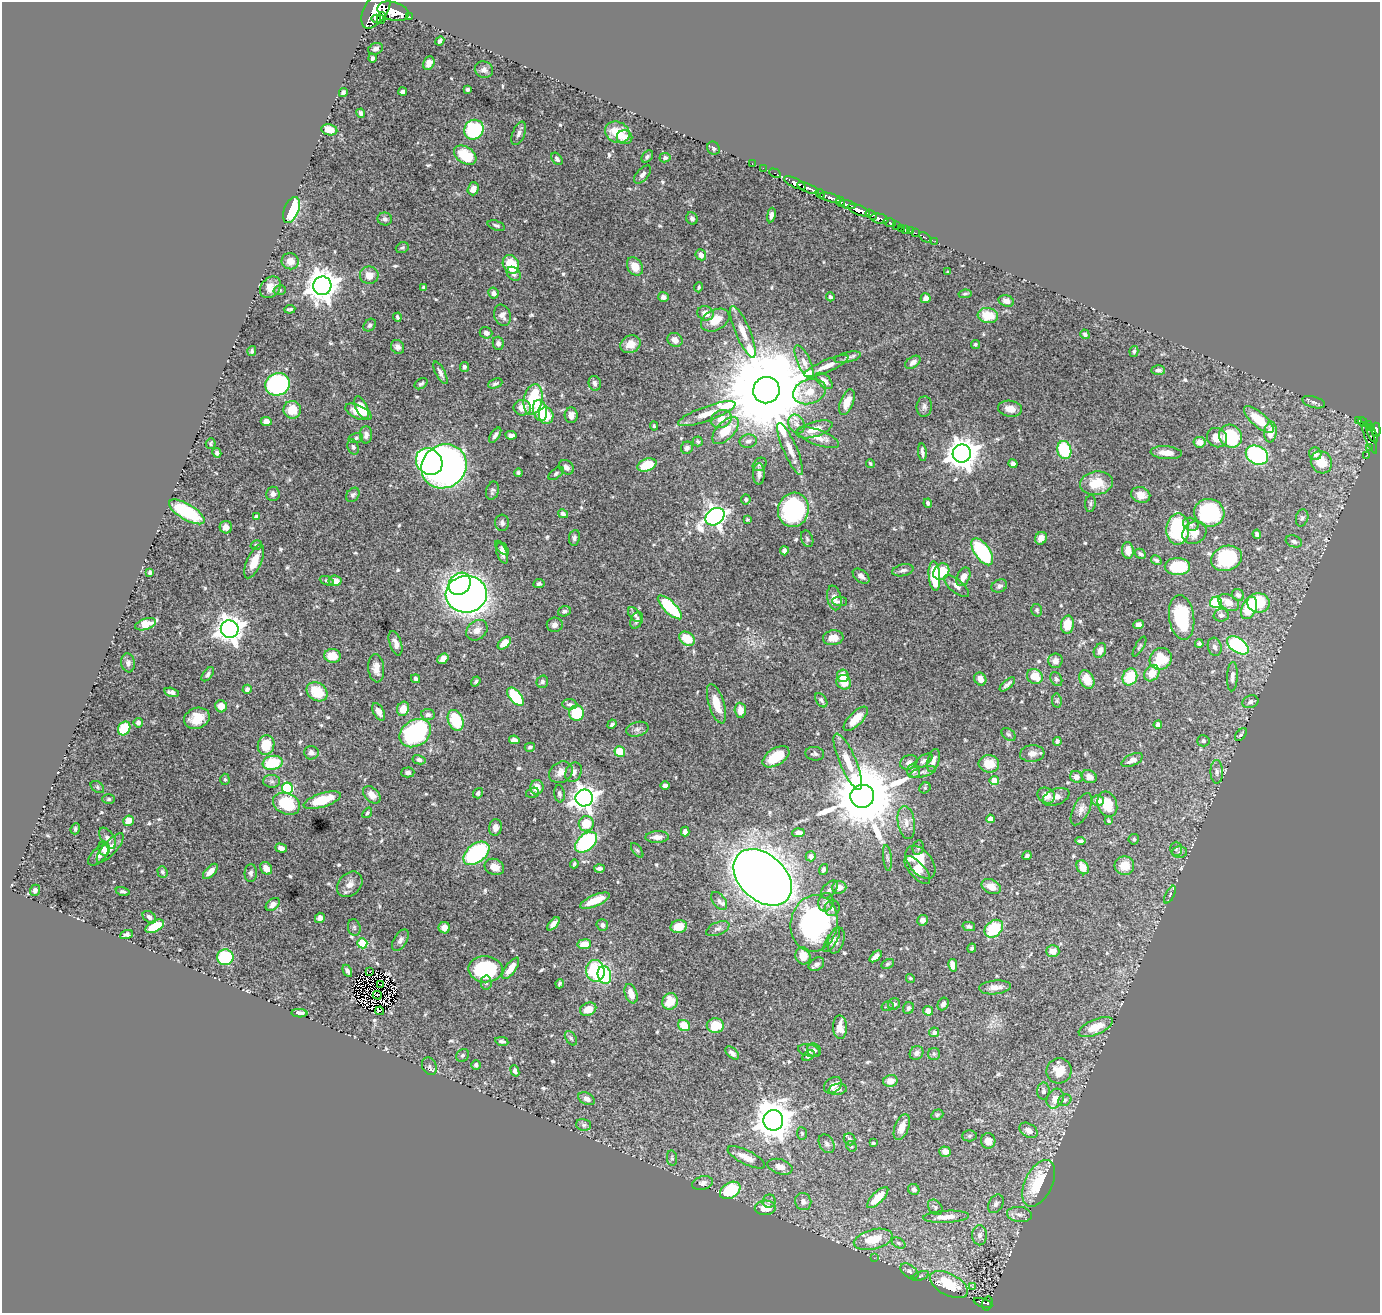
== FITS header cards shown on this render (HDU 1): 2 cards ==
NAXIS1  =                 1378
NAXIS2  =                 1311

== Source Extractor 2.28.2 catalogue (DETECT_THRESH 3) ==
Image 1378 x 1311 px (HDU 1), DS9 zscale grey, 1 PNG px = 1 image px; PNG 1382 x 1315 px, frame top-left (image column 1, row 1311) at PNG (2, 2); each listed source drawn as its Kron ellipse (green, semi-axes under 4 px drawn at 4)
Background 1.01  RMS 0.015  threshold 0.0455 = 3 sigma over >= 5 px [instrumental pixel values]
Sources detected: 619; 3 with non-positive FLUX_AUTO (blend fragments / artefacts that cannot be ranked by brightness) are neither listed nor drawn; of the other 616, the 500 brightest by FLUX_AUTO listed and drawn (116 fainter detections omitted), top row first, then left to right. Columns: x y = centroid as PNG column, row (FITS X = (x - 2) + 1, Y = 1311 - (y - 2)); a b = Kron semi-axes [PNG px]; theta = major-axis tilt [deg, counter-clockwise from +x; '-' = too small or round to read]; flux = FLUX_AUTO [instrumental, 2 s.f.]
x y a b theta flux
376 10 21 11 58 4400
393 11 16 9 -14 2600
409 17 3 2 - 63
382 18 6 3 71 300
376 19 5 2 - 210
440 41 5 4 - 3.3
375 49 7 5 18 3.5
372 58 4 3 - 1.9
429 63 7 5 66 5.8
484 70 9 8 - 4.7
467 89 4 3 - 2
403 91 4 3 - 2.6
343 92 4 3 - 2.5
361 113 4 4 - 2.7
329 130 8 5 -10 19
474 130 10 9 - 95
617 132 13 10 -23 21
519 133 12 6 68 4.1
624 137 8 7 - 7.1
713 148 7 6 - 2.5
465 155 12 8 -34 43
647 156 7 5 51 2.1
665 158 5 4 - 2.1
557 159 7 4 -52 2.7
752 164 3 2 - 24
763 168 2 2 - 12
775 173 6 3 -28 36
643 174 11 5 48 4.2
795 183 12 4 -26 1300
808 188 12 4 -23 1100
473 189 6 5 - 7.9
820 194 5 3 - 91
830 198 11 3 -15 540
840 202 5 4 - 290
848 204 8 3 -16 470
291 210 14 7 69 63
859 210 11 5 -21 1700
771 215 7 4 79 3.6
871 215 6 4 -34 300
692 218 6 5 - 3.1
385 219 7 6 - 3.3
879 219 9 5 -13 1000
890 223 6 3 -19 210
496 225 9 4 -18 2.5
897 226 3 2 - 61
901 229 3 2 - 16
905 229 3 3 - 32
910 231 2 2 - 10
916 233 3 2 - 25
925 237 6 2 -34 14
935 241 2 2 - 6.9
402 248 7 5 23 2.2
701 255 6 5 - 5.6
290 261 8 8 - 11
511 264 10 7 -62 36
635 266 10 7 -58 14
948 272 3 3 - 2
514 274 8 6 -44 4.4
369 275 9 8 - 11
322 286 9 9 - 1700
270 287 12 9 48 9.8
424 287 4 4 - 1.9
699 287 5 3 - 1.6
280 290 6 5 - 2
493 293 5 5 - 4.2
965 294 6 4 9 1.8
663 297 5 5 - 4.5
830 297 4 4 - 2.6
926 298 5 5 - 4.6
1006 301 8 5 -17 5.8
290 309 5 3 - 2.1
706 313 8 7 - 8.8
502 315 11 8 -70 6.3
988 315 10 7 -7 27
397 317 4 3 - 1.7
715 320 15 10 28 17
370 325 7 5 45 2.3
743 332 27 7 -67 14
486 333 6 5 - 4.4
1085 334 5 4 - 2.8
675 340 8 6 -32 6.3
498 343 7 5 -76 3.8
630 344 10 8 25 11
975 344 4 4 - 1.6
398 347 7 6 - 4
252 351 5 4 - 2.1
1134 351 5 4 - 1.9
848 357 13 5 13 3.9
804 362 18 6 -66 7.2
913 362 8 5 35 5.2
826 366 24 6 23 11
464 367 5 4 - 3
1158 370 7 5 -2 3.2
440 373 12 4 -62 4.3
824 381 10 6 -44 7.8
495 383 7 4 21 2.5
595 383 7 6 - 3.8
277 384 12 11 - 190
421 384 7 5 32 2.3
766 390 13 13 - 29000
809 391 17 12 20 16
533 399 15 9 79 58
847 402 13 6 67 14
1314 402 11 5 -16 3.3
924 406 10 7 83 4.2
362 408 12 5 -66 22
522 408 8 8 - 11
1010 409 12 8 -8 8.2
292 410 9 8 - 21
540 410 10 7 -77 40
358 412 14 6 -24 15
707 414 30 7 20 14
571 415 8 6 -86 6.6
546 416 8 7 - 24
721 419 11 8 26 11
1259 420 18 7 -41 29
266 421 5 4 - 5.9
1358 421 3 3 - 65
1363 422 5 3 - 150
797 424 10 7 -65 6.1
1368 424 4 3 - 150
654 426 4 4 - 1.5
1371 427 4 2 - 69
814 429 18 7 17 12
725 430 17 8 46 26
1376 430 7 4 -85 370
1271 432 10 6 84 18
1372 434 9 4 -63 98
366 435 9 6 89 4.5
495 435 9 4 55 3.7
511 435 6 4 -7 3.9
1230 436 12 10 -48 72
818 437 22 7 -21 11
356 438 7 5 12 2
1217 438 10 9 - 13
1370 438 16 4 -68 160
698 441 5 5 - 1.8
748 441 9 6 11 3.9
1199 442 6 5 - 11
211 444 5 5 - 1.7
353 447 8 5 -70 2.4
687 448 6 6 - 4
1370 448 3 3 - 14
790 449 28 7 -66 13
1064 450 9 7 -75 57
922 452 9 3 -83 3.2
217 453 5 4 - 3
1166 453 16 6 -5 10
962 454 9 9 - 1600
1315 454 6 6 - 7.5
1257 455 12 9 -28 160
1367 455 3 2 - 5.3
429 462 14 12 -46 270
1321 462 11 10 - 23
760 464 8 6 41 2.6
870 464 4 3 - 1.7
1013 464 5 4 - 5.2
647 465 10 6 20 29
444 466 23 21 34 700
566 467 8 6 -42 4.6
518 473 4 3 - 1.8
556 473 9 4 38 2
759 474 11 6 90 4.6
1096 483 16 11 8 26
492 491 9 6 74 2.7
273 494 7 7 - 4
353 495 8 6 48 2.7
1141 495 10 8 -19 8.9
746 499 5 4 - 1.7
928 503 4 4 - 2.4
1090 503 8 5 83 2.1
793 510 17 15 74 150
187 512 20 8 -31 76
1209 513 15 14 - 100
563 514 5 4 - 2.6
257 517 4 4 - 6.3
715 517 10 8 35 580
1302 518 8 6 75 2.5
747 520 3 3 - 1.7
502 523 8 7 - 2.9
1191 524 8 6 -20 3.2
226 527 6 6 - 6.3
1178 529 15 11 88 88
1194 533 12 11 - 9.6
1257 534 4 4 - 3.2
574 538 8 5 82 2.8
1041 538 6 5 - 8
807 539 9 5 -68 2.2
1294 541 8 5 -20 2.9
256 545 6 4 15 1.9
502 548 9 4 -46 2.6
1128 550 8 6 -84 10
784 551 4 4 - 5
982 552 15 7 -55 110
502 553 11 5 -70 5.1
1140 554 6 4 -31 2.3
1226 558 16 12 19 74
1156 560 6 4 -32 2.3
254 561 18 7 66 19
1177 567 12 8 1 43
903 570 11 6 12 3.5
150 572 4 3 - 2.2
941 572 9 7 46 29
861 576 9 6 -39 4.6
934 576 15 5 -84 55
963 577 10 6 64 9.8
327 581 7 4 -20 1.9
335 581 6 5 - 10
460 584 12 10 51 130
539 584 5 4 - 2.4
956 586 15 6 -40 5.2
999 586 8 6 27 3.2
466 594 21 18 5 730
1238 595 6 5 - 3.7
834 598 12 7 -78 7.9
840 601 7 4 -3 1.9
1216 602 6 5 - 81
1229 602 11 7 -29 10
1258 603 11 9 -5 47
670 607 16 6 -44 79
1249 608 12 7 68 50
1037 610 6 5 - 2
564 611 6 5 - 2.5
635 615 8 5 -50 3.3
1221 615 7 6 - 3.3
1182 617 22 12 -82 66
637 620 8 6 64 3.6
146 624 11 5 18 24
555 625 8 7 - 4.5
1067 625 9 6 85 18
1139 625 5 4 - 5.4
230 629 9 9 - 1100
477 630 11 9 41 7.9
833 638 10 7 9 11
687 639 9 6 -35 23
396 643 13 6 -71 6.2
504 643 8 5 42 14
1199 644 4 4 - 1.8
1238 645 12 7 -35 100
1139 647 11 4 60 1.9
1215 647 9 7 -74 4.2
1100 651 8 5 63 6.7
333 656 8 7 - 18
443 659 6 4 38 6.5
1161 659 11 10 - 40
1055 661 7 7 - 5.4
128 663 9 7 -82 3.7
376 668 14 8 -84 11
1152 673 9 7 52 16
208 674 8 4 52 2.6
843 676 6 6 - 14
1035 676 8 7 - 20
1130 677 8 7 - 38
1232 677 15 5 87 5.7
416 679 4 4 - 2.9
980 679 7 5 -55 7
1056 679 7 5 -61 2.3
1087 679 10 7 -62 16
476 681 5 3 - 1.8
542 682 6 5 - 2.9
844 682 7 7 - 14
1007 684 9 3 41 3
247 689 4 4 - 4.2
172 692 8 4 -14 3.8
317 692 11 8 -34 30
515 697 11 5 -49 62
821 700 8 5 -56 2.7
1057 701 7 5 -80 2
1250 702 8 6 20 3.1
570 704 8 5 -4 3
716 704 20 7 -73 17
221 706 6 5 - 11
403 709 7 6 - 14
740 710 7 5 -87 10
379 712 9 5 -59 6.9
577 713 7 7 - 46
428 715 7 5 -10 3
197 718 13 10 21 19
856 719 15 6 45 16
456 720 11 7 -68 47
138 723 5 4 - 3.5
612 724 5 4 - 2.3
1158 725 4 4 - 5.6
124 728 7 6 - 36
637 729 11 7 15 4.3
415 733 17 13 33 160
1009 734 8 5 -37 2.1
1241 735 7 4 51 2.2
514 740 5 4 - 5.5
1057 741 4 4 - 2.6
1203 741 6 5 - 2.5
266 745 10 8 75 27
530 747 5 4 - 2.5
620 752 5 5 - 30
311 753 7 6 - 5.2
815 754 9 7 -7 2.6
1032 754 12 8 5 6.8
776 757 15 8 32 24
419 760 7 4 -12 3.1
933 760 11 5 74 5.1
1132 760 11 5 26 7.4
923 761 10 5 35 3
848 762 30 8 -67 18
909 762 9 7 26 3.9
273 763 10 7 11 48
989 764 10 8 -6 18
913 771 7 6 - 4.5
408 772 6 5 - 3
561 772 12 10 34 9.2
574 772 10 7 64 5.5
923 772 13 5 14 3.7
1217 772 12 6 -89 4.2
1076 777 6 6 - 5.8
1089 777 8 6 -25 6.6
225 779 5 4 - 1.9
272 781 8 6 -2 3.1
994 781 4 4 - 30
665 785 4 4 - 3.6
97 787 7 5 -37 2
537 787 7 6 - 10
287 788 5 5 - 100
925 788 6 5 - 1.7
478 793 5 4 - 2.1
532 793 7 5 18 1.7
559 794 9 5 -82 2.4
372 795 10 7 -44 8.7
1046 795 9 7 -29 8.9
862 796 12 11 - 11000
1056 797 14 8 21 6.8
584 798 8 8 - 880
109 799 6 5 - 1.8
322 800 19 7 18 33
1098 801 6 5 - 10
286 804 14 10 -25 48
1107 804 13 9 -71 22
1081 809 17 8 63 6.8
367 813 6 4 52 1.7
990 819 4 4 - 9.2
128 821 5 5 - 13
1108 821 4 4 - 2
906 822 17 8 -81 9
586 824 7 7 - 23
495 827 8 6 80 6.6
75 829 6 4 68 2
685 831 5 4 - 3.6
798 833 6 4 5 5.2
657 837 11 6 2 6.7
108 838 12 6 -55 4.8
1134 839 5 5 - 2
1080 841 5 4 - 2.9
586 842 13 8 41 110
110 848 19 7 49 10
281 848 6 4 -19 6.6
918 848 7 5 77 2.2
104 849 7 5 -77 4.3
1176 849 7 6 - 2.4
637 850 8 4 -54 1.6
1179 852 7 6 - 3.2
476 853 15 9 38 110
98 855 12 6 45 5.8
811 856 5 5 - 3.1
1027 856 5 3 - 2.6
887 858 13 4 -84 2.8
920 862 19 11 -51 27
574 864 5 4 - 1.6
1124 866 10 9 - 16
494 867 10 8 -21 11
1083 867 7 5 -58 17
266 868 7 5 -50 8.2
599 868 5 3 - 2.8
823 869 6 4 70 2.9
917 870 17 7 -49 17
210 871 9 5 46 7.9
162 872 6 5 - 2.2
251 873 9 6 89 2.8
763 877 33 23 -42 1900
350 884 14 11 46 9.2
839 887 7 6 - 8.6
991 887 10 7 -26 10
829 889 10 6 48 3.6
35 890 5 5 - 4.4
123 891 7 4 -12 2.4
1170 895 9 4 64 1.9
595 901 16 5 23 24
719 901 10 6 -52 4.5
826 902 9 7 74 4.3
273 904 8 5 39 5
832 908 8 7 - 4.1
149 917 7 5 -38 4
320 918 5 5 - 5.3
922 920 5 5 - 4.6
814 923 28 23 80 190
553 924 8 4 49 5.8
602 925 6 6 - 4.1
155 926 10 5 29 28
354 927 8 6 -76 2.2
679 927 8 6 13 18
969 927 6 4 -12 2.7
444 928 6 5 - 6.9
718 929 12 6 22 4.2
994 929 10 7 42 46
126 934 7 4 21 3
400 940 12 6 59 4.3
832 940 13 5 59 3.4
836 940 13 8 73 5.7
362 943 5 5 - 43
584 944 7 5 7 17
972 948 4 4 - 1.9
1053 951 6 6 - 9
803 956 9 7 -69 13
876 956 7 4 42 7.8
225 957 8 8 - 85
816 964 8 6 35 4.4
888 964 7 4 27 1.7
953 965 6 4 -79 10
511 968 12 5 55 14
485 969 17 13 -2 97
347 971 6 4 -62 2.6
595 971 11 9 -85 63
370 972 3 2 - 2.2
604 975 9 6 -77 83
910 978 5 4 - 1.7
486 983 7 5 -88 2.4
560 984 4 3 - 1.8
381 985 2 2 - 1.6
995 987 16 7 6 8.9
631 994 10 6 -70 11
377 995 4 2 - 2.3
670 1001 8 7 - 21
894 1004 6 5 - 3.4
943 1004 7 5 63 3.6
888 1006 6 4 17 1.8
909 1008 6 5 - 2.7
588 1009 8 6 25 13
380 1011 4 3 - 3.2
928 1011 5 4 - 8.2
300 1013 8 4 -3 4.1
684 1025 6 5 - 21
715 1026 8 7 - 22
840 1027 12 7 -88 10
1096 1027 18 7 23 17
934 1032 5 4 - 3.2
571 1038 8 5 -55 2.1
502 1041 7 3 -11 2.7
809 1050 11 6 -13 4.3
814 1050 7 6 - 3.6
732 1053 8 4 -42 4.2
917 1053 7 6 - 3.8
934 1054 6 6 - 2.2
463 1055 7 6 - 2.1
808 1056 7 4 34 3.9
476 1065 5 4 - 2.5
429 1066 9 7 -62 3.3
515 1071 6 4 -68 3.4
1059 1071 13 12 - 20
890 1081 7 6 - 9.2
833 1085 10 7 37 7.7
838 1089 9 5 9 5.1
1043 1091 8 6 87 3.3
587 1099 9 5 -27 5.8
1055 1099 10 8 61 11
1065 1100 7 5 30 2.4
937 1115 6 5 - 1.6
773 1120 10 10 - 2400
584 1125 7 6 - 2.9
902 1127 13 7 69 11
1028 1130 10 6 -32 6.7
802 1133 6 5 - 1.7
969 1136 7 5 2 1.9
849 1139 6 5 - 2.3
988 1141 8 7 - 9.6
873 1143 4 4 - 1.6
827 1144 10 7 -59 4
851 1146 5 5 - 1.7
945 1152 6 5 - 7.1
746 1157 20 7 -26 14
672 1158 7 5 -81 1.8
780 1167 13 7 -18 8.5
702 1183 11 6 13 4.3
1039 1183 25 13 64 49
914 1189 6 5 - 3.5
730 1190 11 7 32 54
878 1198 14 5 45 20
769 1201 7 6 - 3.6
803 1202 9 8 - 5.2
996 1204 10 7 59 3.6
935 1207 8 6 -48 2.6
765 1208 10 7 3 17
1019 1214 12 7 -6 6.1
946 1217 23 6 3 13
980 1235 10 7 89 5.6
873 1239 20 10 14 28
898 1243 7 5 -28 2.2
874 1258 2 2 - 2.1
909 1271 10 6 -36 3.7
920 1276 9 4 18 1.7
949 1285 20 10 -28 45
972 1287 3 3 - 3.4
983 1303 9 3 -19 160
987 1303 7 5 71 110
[116 fainter detections neither listed nor drawn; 3 non-positive-flux detections neither listed nor drawn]